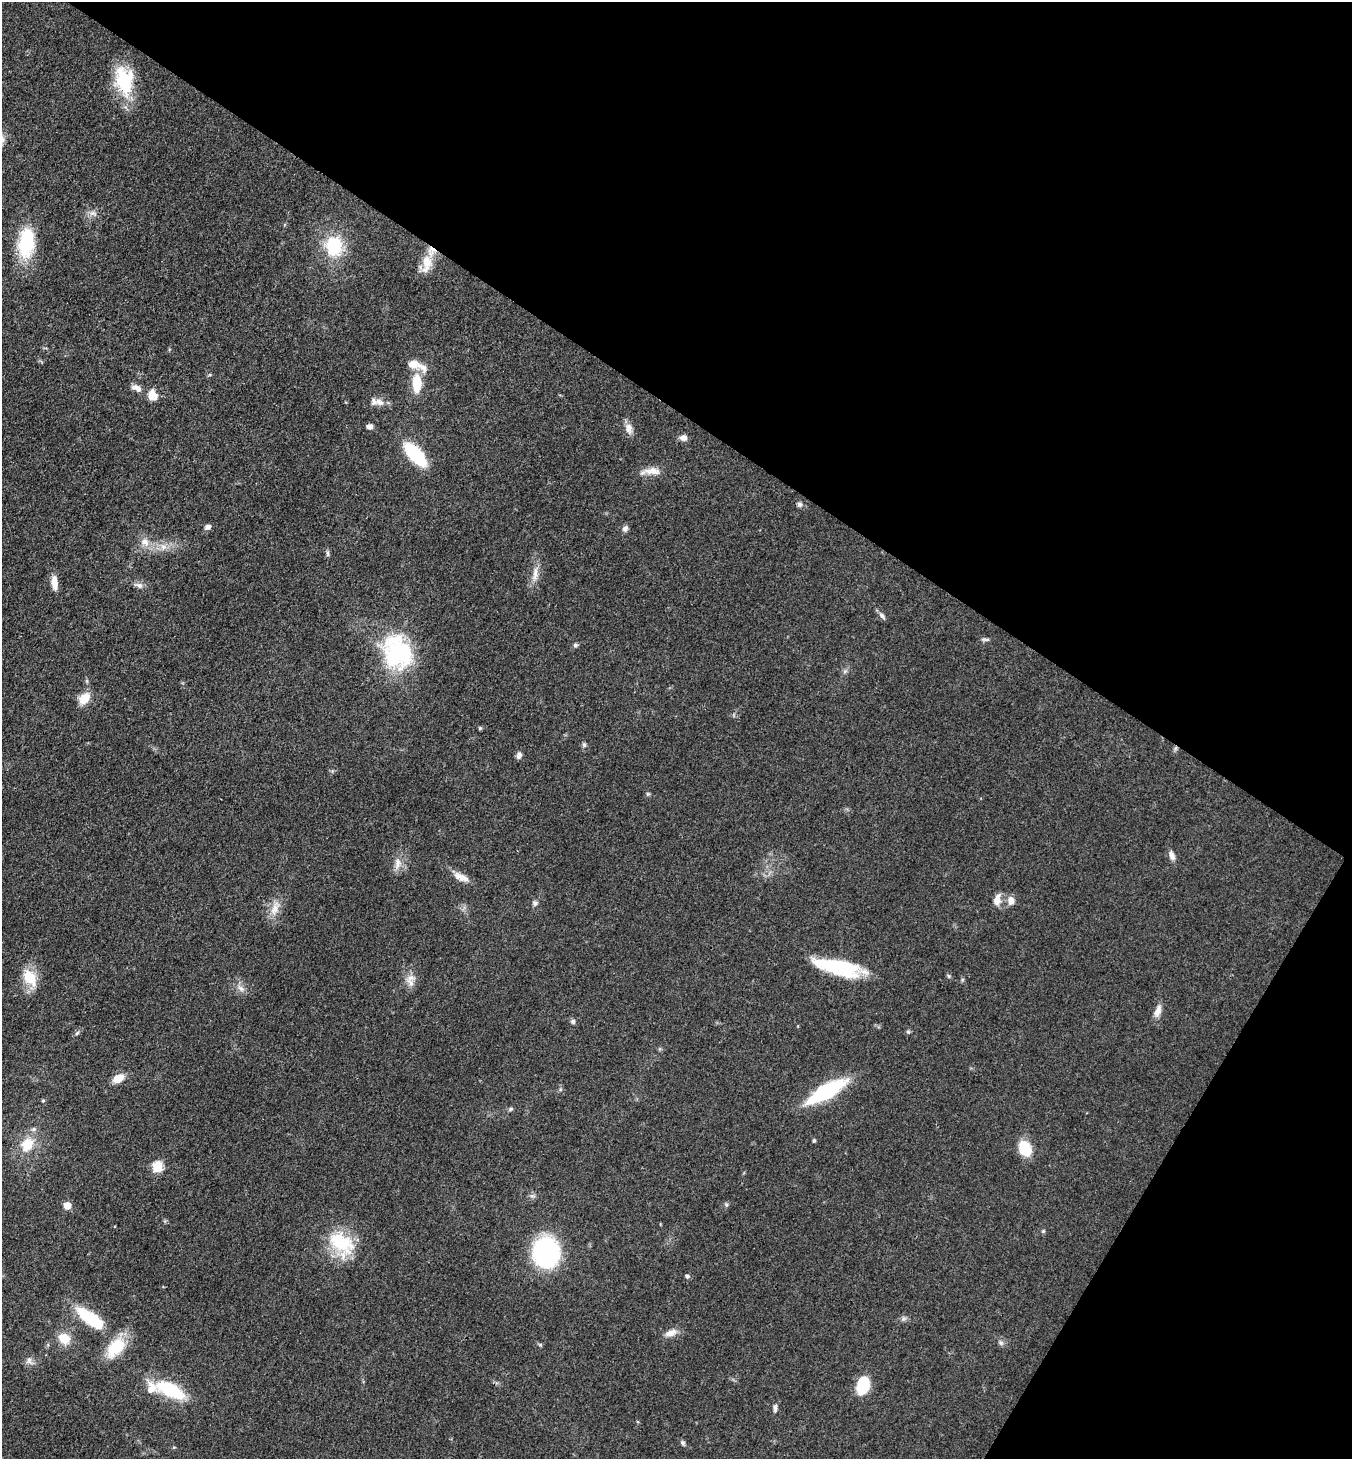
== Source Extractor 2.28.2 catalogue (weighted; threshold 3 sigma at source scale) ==
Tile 8 of 4 x 4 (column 4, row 2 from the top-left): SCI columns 4340-5689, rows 2917-4373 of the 5839 x 5832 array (HDU 1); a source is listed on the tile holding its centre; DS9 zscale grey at full resolution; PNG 1354 x 1461 px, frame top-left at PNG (2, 2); no overlay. Shown black and unused: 34% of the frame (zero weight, under 3 of 4 exposures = <1% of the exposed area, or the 3 px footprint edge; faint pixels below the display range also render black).
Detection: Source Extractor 2.28.2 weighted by HDU 2 'WHT'; one run over the whole footprint, this tile lists its part. Background 0.0829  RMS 0.0057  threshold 0.0257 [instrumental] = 3 sigma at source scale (4.5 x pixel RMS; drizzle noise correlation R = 1.50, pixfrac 1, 0.05/0.05 arcsec/px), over >= 5 px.
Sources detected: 81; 2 inside a brighter object's white glare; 1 cosmic-ray / hot-pixel residue — not listed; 4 inside a brighter listed object's ellipse — not listed separately; the other 74 listed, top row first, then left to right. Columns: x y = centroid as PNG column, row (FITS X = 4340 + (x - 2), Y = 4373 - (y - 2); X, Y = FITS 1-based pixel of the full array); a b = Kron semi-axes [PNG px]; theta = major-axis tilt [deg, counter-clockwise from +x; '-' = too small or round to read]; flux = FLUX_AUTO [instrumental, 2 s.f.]
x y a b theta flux
124 80 36 21 -79 30
93 213 10 6 -20 2.3
26 243 38 20 84 31
334 246 22 18 -88 29
427 262 20 13 -80 9.9
413 364 15 11 1 6.1
417 383 17 8 90 17
137 388 15 7 -25 3.8
153 395 10 8 -71 8.6
379 402 12 9 -27 3.7
370 427 6 6 - 2.4
628 428 13 10 -82 4.2
683 438 9 7 -4 3.1
415 454 25 10 -47 40
651 471 29 9 3 6.3
800 504 7 6 - 1.5
208 527 8 6 13 2
625 528 8 6 65 2
145 542 14 10 -41 5.5
163 547 9 7 -1 3.3
328 553 9 4 -89 1.2
535 574 22 6 85 5
54 582 17 7 -85 5.7
139 585 13 6 -16 2.7
882 616 10 6 -49 2
985 639 11 4 0 1.2
575 645 6 5 - 1.2
401 651 45 24 -53 53
845 671 7 4 19 1.1
84 699 11 8 50 10
480 728 5 4 - 0.75
584 745 6 5 - 1.2
519 755 8 6 77 2.4
1172 856 14 7 -70 2.7
397 865 11 7 68 3.5
461 877 22 9 -25 5.7
997 900 13 7 78 5.4
1011 901 10 8 -89 4.2
535 903 8 6 74 1.5
275 908 22 10 70 7.1
839 967 46 15 -14 42
30 978 20 13 -56 15
410 983 15 8 -60 4.1
241 988 11 6 -37 2.8
1158 1011 18 7 70 4.2
573 1021 6 6 - 1.3
908 1032 6 4 0 0.82
77 1033 7 4 53 1.1
118 1078 11 7 27 8.1
826 1091 41 13 30 50
43 1101 5 4 - 0.8
511 1109 6 5 - 0.96
814 1141 5 4 - 0.89
27 1144 17 13 51 13
1025 1148 20 15 -67 12
157 1167 6 5 - 39
67 1205 5 5 - 12
726 1205 5 5 - 0.88
1043 1231 5 4 - 0.7
342 1243 38 25 -45 29
546 1252 21 18 -77 100
687 1276 6 5 - 1.1
90 1318 29 10 -36 37
903 1319 7 4 19 1.3
671 1333 16 8 21 4.5
64 1338 14 12 -40 9.2
1001 1343 6 6 - 1.4
540 1345 6 4 -1 0.76
116 1348 26 15 46 22
29 1360 10 7 -89 2.3
863 1384 15 10 75 27
170 1390 28 13 -25 37
775 1408 10 5 -88 2
683 1443 6 5 - 1.4